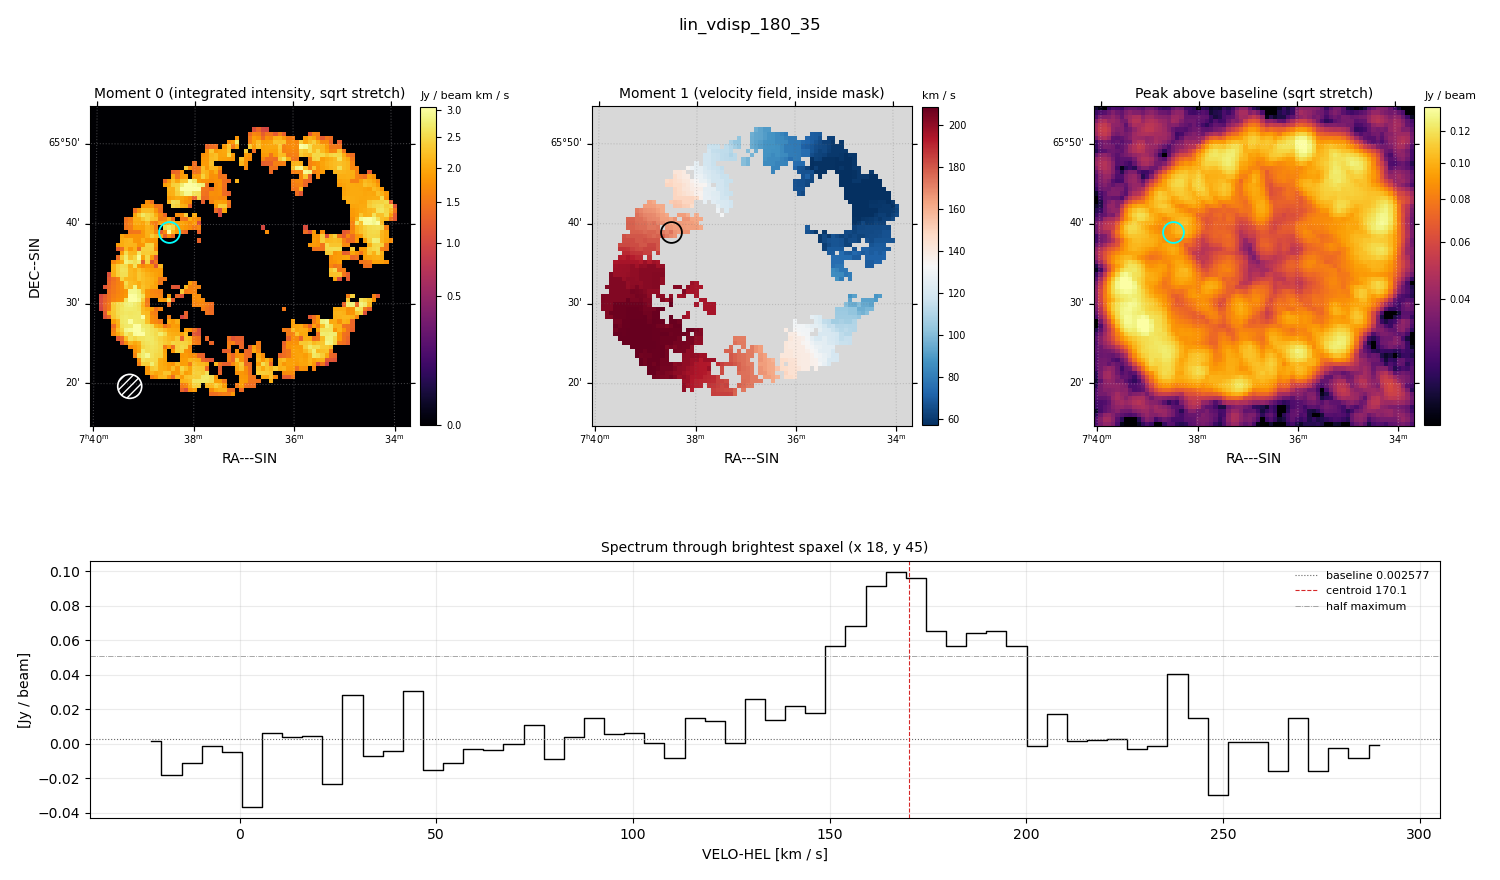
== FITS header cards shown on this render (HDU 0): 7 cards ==
OBJECT  = 'lin_vdisp_180_35'
BUNIT   = 'JY/BEAM '           /
CTYPE1  = 'RA---SIN'           /
CTYPE2  = 'DEC--SIN'           /
CTYPE3  = 'VELO-HEL'           /
NAXIS3  =                   62 / length of data axis 3
CUNIT3  = 'km/s    '           /

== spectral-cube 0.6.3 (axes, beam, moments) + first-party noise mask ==
SpectralCube HDU 0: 62 channels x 75 x 75 spaxels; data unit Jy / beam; figure title: lin_vdisp_180_35
Units: BUNIT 'JY/BEAM' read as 'Jy/beam' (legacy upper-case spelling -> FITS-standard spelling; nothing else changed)
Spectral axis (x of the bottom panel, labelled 'VELO-HEL [km / s]'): -22 .. 290 km / s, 62 channels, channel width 5.12 km / s
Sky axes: RA---SIN/DEC--SIN; field 40' x 40' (32 arcsec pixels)
Beam (drawn as the hatched ellipse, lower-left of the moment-0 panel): BMAJ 180 arcsec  BMIN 180 arcsec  BPA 0 deg
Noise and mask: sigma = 0.016 Jy / beam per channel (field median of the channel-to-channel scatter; agrees with the line-free scatter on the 3655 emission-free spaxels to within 8%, no correlation factor applied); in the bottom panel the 58 channels outside the line scatter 0.016 Jy / beam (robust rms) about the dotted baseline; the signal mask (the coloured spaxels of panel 2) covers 28% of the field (14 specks smaller than half a beam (17.9 px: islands under 18 px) dropped from it)
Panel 1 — Moment 0 (line voxels x channel width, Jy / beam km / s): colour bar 0 .. 3.05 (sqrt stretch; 0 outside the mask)
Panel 2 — Moment 1 (intensity-weighted velocity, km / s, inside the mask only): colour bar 57 .. 208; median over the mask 141
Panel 3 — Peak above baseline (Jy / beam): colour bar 0.022 .. 0.137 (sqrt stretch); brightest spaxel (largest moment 0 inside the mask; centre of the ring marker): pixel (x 18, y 45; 0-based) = FK5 07h38m30s +65d39m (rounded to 10 s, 60 arcsec steps: no finer than the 32 arcsec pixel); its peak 0.0969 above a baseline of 0.002577
Panel 4 — spectrum at that spaxel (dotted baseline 0.002577 Jy / beam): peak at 167 km / s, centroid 170.1 km / s (red dashed line; intensity-weighted over the run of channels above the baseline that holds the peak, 128 .. 200 km / s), W50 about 51 km / s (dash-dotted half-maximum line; edge to edge of the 10 channels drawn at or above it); detected line 154 .. 175 km / s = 4 of 62 channels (6%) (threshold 4 sigma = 0.066 Jy / beam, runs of >= 3 channels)